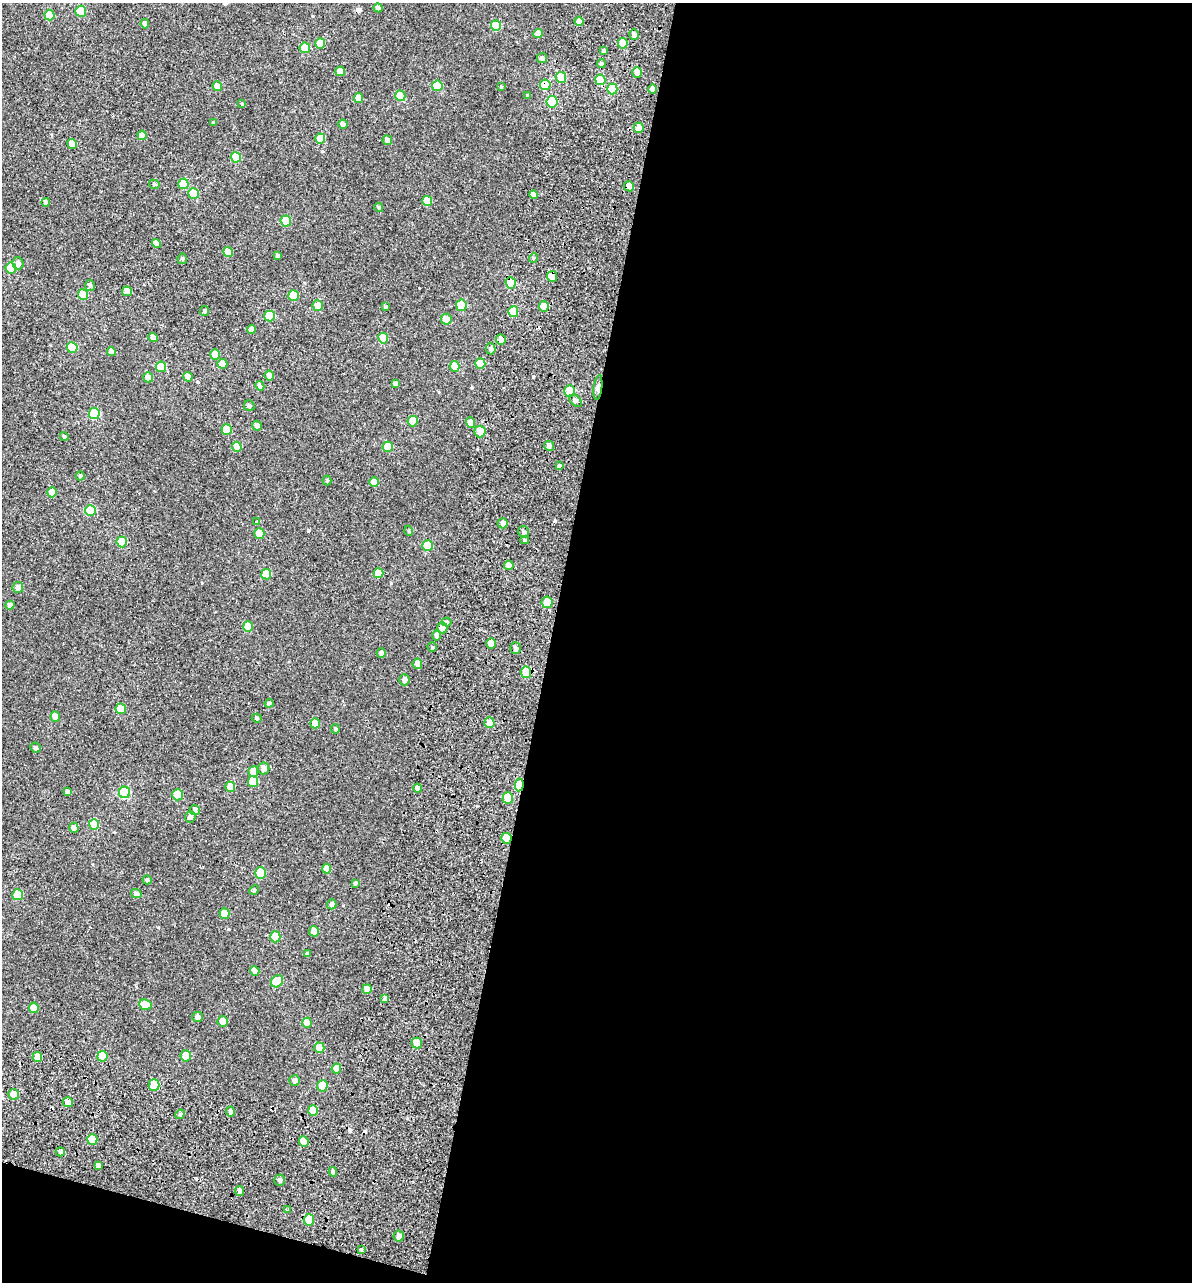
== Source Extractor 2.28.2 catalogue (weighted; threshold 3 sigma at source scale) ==
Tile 16 of 4 x 4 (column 4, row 4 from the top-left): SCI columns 3969-5158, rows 161-1440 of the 5614 x 5431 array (HDU 1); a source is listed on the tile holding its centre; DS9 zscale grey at full resolution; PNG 1194 x 1284 px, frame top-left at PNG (2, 3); each listed source drawn as its Kron ellipse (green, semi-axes under 4 px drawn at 4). Shown black and unused: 56% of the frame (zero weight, under 2 of 3 exposures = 11% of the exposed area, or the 3 px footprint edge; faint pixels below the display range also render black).
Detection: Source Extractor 2.28.2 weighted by HDU 2 'WHT'; one run over the whole footprint, this tile lists its part. Background -4.53e-05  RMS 0.0051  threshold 0.0228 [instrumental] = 3 sigma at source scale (4.5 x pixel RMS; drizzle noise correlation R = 1.50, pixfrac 1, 0.0396/0.0396 arcsec/px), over >= 5 px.
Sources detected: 206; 8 cosmic-ray / hot-pixel residue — neither listed nor drawn; the other 198 listed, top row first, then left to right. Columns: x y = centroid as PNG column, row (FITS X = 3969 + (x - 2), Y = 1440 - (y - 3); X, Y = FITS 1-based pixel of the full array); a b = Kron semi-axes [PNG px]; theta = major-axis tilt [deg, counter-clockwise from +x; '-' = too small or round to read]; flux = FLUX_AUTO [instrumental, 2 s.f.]
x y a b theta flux
378 8 4 4 - 2.1
81 11 5 5 - 14
49 15 5 5 - 9.3
579 21 5 4 - 3.3
145 24 5 4 - 2.7
496 26 5 5 - 13
538 33 4 4 - 4.2
634 35 5 4 - 1.7
623 43 5 5 - 9.3
320 44 5 5 - 10
305 48 5 5 - 12
603 51 3 3 - 0.88
542 58 5 5 - 1.7
601 64 4 4 - 1.1
340 71 5 4 - 4
637 72 5 5 - 3.9
561 77 5 5 - 15
600 80 5 5 - 9
545 85 5 5 - 9.8
217 86 5 4 - 6.3
437 86 5 5 - 14
501 87 4 3 - 0.55
612 89 5 5 - 15
652 89 5 4 - 4
400 96 5 5 - 12
528 96 4 3 - 0.82
359 98 5 4 - 4.9
552 102 5 5 - 19
242 104 4 4 - 0.42
213 122 4 4 - 0.4
343 124 4 4 - 1.5
639 128 5 5 - 4.6
142 135 5 4 - 4.7
320 139 5 5 - 11
387 140 5 4 - 1.9
72 144 5 4 - 5.4
236 157 5 5 - 15
154 184 5 4 - 0.89
183 184 5 5 - 12
629 186 5 5 - 5.3
193 193 5 5 - 15
534 195 4 4 - 2.7
427 201 5 5 - 10
45 202 4 4 - 2
379 207 4 4 - 1
286 221 5 5 - 13
157 243 5 4 - 3.3
228 252 5 4 - 6.8
277 255 4 3 - 1.2
533 258 5 3 - 0.52
182 259 5 4 - 0.82
18 263 6 5 - 2.1
11 268 5 5 - 11
552 276 5 5 - 6.2
511 283 6 5 - 15
90 285 5 5 - 0.89
127 291 5 5 - 6.3
83 295 5 5 - 13
293 296 5 5 - 10
461 305 5 5 - 13
318 306 5 5 - 7.6
385 306 4 3 - 0.7
544 306 5 5 - 6.9
205 311 5 4 - 1
513 312 5 5 - 13
270 316 5 5 - 13
446 319 5 5 - 3.5
251 329 4 4 - 3.5
153 337 4 4 - 3.8
383 338 5 5 - 9.7
501 340 5 4 - 2.8
72 347 5 5 - 15
491 349 5 5 - 1.4
111 352 4 4 - 3.4
215 355 5 5 - 5.2
480 363 5 5 - 11
222 364 5 5 - 5.5
455 366 5 5 - 7.5
161 367 5 5 - 14
269 376 5 4 - 3.9
148 377 5 5 - 3.1
188 377 5 4 - 5.2
395 384 4 4 - 1.7
260 386 5 4 - 1.8
598 387 12 3 84 3.6
570 391 5 5 - 11
576 401 7 5 -46 1.3
249 406 6 5 - 1.1
94 414 5 5 - 27
413 421 5 5 - 9.7
470 422 5 4 - 4.7
257 426 5 4 - 2
227 430 5 5 - 10
480 432 6 5 - 4.8
64 436 4 4 - 0.85
549 446 5 5 - 1.8
237 447 5 4 - 6.7
388 447 5 5 - 11
559 466 4 3 - 0.84
80 476 4 4 - 0.78
327 481 5 4 - 0.55
374 482 5 4 - 4.5
52 492 5 5 - 7.2
90 511 5 5 - 19
257 522 4 4 - 0.62
503 523 5 5 - 2.2
409 531 5 3 - 0.42
523 532 6 5 - 1.3
259 533 5 5 - 8
525 540 4 4 - 0.68
122 542 5 5 - 12
428 546 5 5 - 14
509 565 5 4 - 6.1
378 573 5 5 - 6.4
266 574 5 5 - 9.7
18 587 5 5 - 3.4
547 602 5 5 - 6.6
10 605 4 4 - 1.9
447 622 5 4 - 0.75
248 627 5 5 - 7.6
442 628 5 5 - 3.3
437 636 5 4 - 2.5
491 643 5 4 - 5.3
432 647 4 4 - 0.66
515 648 6 5 - 1.9
381 653 5 4 - 1.8
417 664 5 5 - 3.7
526 672 6 5 - 11
404 680 5 5 - 1.9
269 703 4 4 - 1.3
121 709 5 5 - 9.9
55 717 5 4 - 4.9
257 718 5 4 - 0.75
315 723 5 4 - 6
489 723 5 5 - 3.4
335 729 5 4 - 0.87
35 748 5 5 - 1.1
264 768 6 5 - 2.4
253 772 5 5 - 5
253 782 5 5 - 13
519 785 6 4 84 12
230 787 5 4 - 6.8
417 788 4 4 - 2
67 792 4 4 - 1.3
125 792 6 5 - 28
177 795 5 5 - 13
508 798 5 5 - 11
195 810 5 5 - 2.2
190 817 6 5 - 1.9
94 824 5 5 - 15
74 828 5 4 - 2.2
506 838 5 5 - 7.7
327 869 5 4 - 4.2
260 873 5 5 - 14
147 880 4 4 - 0.79
355 883 4 3 - 0.78
254 890 5 4 - 0.61
136 894 5 4 - 1.6
18 895 5 5 - 12
332 904 5 4 - 2.2
224 914 5 5 - 7.5
314 931 5 5 - 2.5
275 937 5 5 - 10
307 954 4 4 - 0.78
255 971 5 4 - 2.5
277 981 7 5 43 14
367 989 5 4 - 4.1
385 998 3 3 - 50
145 1005 6 5 - 8.7
34 1008 5 5 - 5
197 1017 5 5 - 1.9
223 1021 5 5 - 5
307 1023 5 5 - 6.6
417 1043 5 5 - 6
319 1048 5 5 - 6.3
102 1056 5 5 - 13
186 1056 5 5 - 6.6
37 1057 5 5 - 7.6
336 1068 5 4 - 5.2
295 1081 5 5 - 1.7
154 1085 6 5 - 14
322 1086 5 5 - 9.6
14 1094 5 5 - 5.9
68 1102 5 5 - 3.2
313 1110 5 5 - 7.2
231 1112 5 4 - 1.5
180 1114 5 4 - 0.83
92 1139 5 5 - 7.7
304 1141 5 5 - 5.6
60 1152 4 4 - 1.2
98 1165 4 3 - 6.4
333 1172 4 3 - 0.87
280 1180 6 5 - 1.3
240 1191 5 4 - 1.2
288 1210 3 3 - 1.1
309 1220 6 5 - 11
399 1236 5 5 - 1.9
361 1250 3 3 - 1.4
Overlapping masked pixels (flux is a lower limit): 7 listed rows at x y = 545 85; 629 186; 552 276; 511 283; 598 387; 519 785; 506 838
Unlisted compact peaks at least as high as the median listed source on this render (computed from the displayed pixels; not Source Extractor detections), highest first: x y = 308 531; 533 377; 391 583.